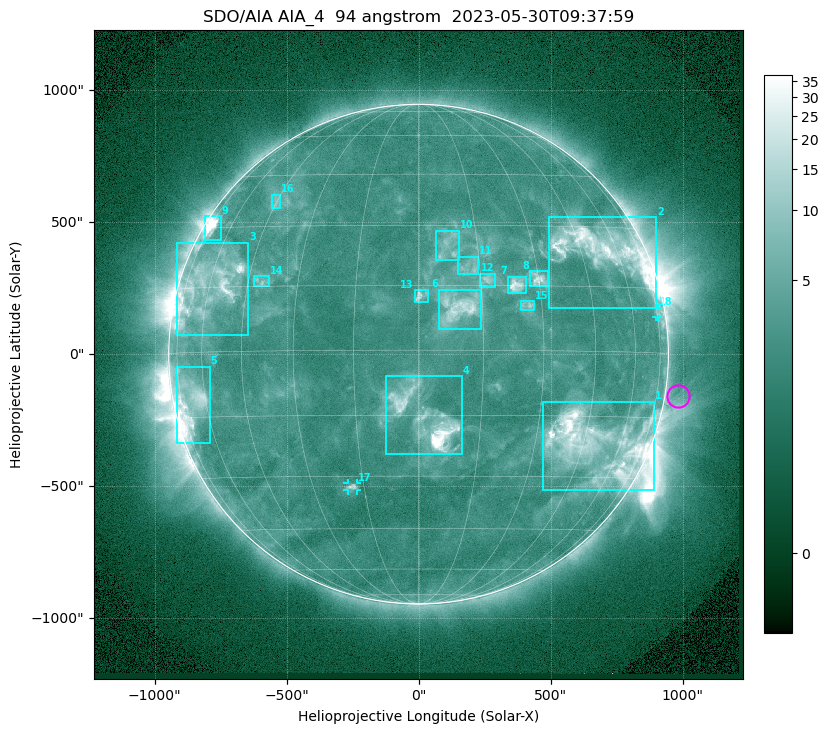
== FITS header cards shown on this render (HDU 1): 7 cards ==
TELESCOP= 'SDO/AIA '           / For AIA: SDO/AIA
INSTRUME= 'AIA_4   '           / For AIA: AIA_ATA1, AIA_ATA2, AIA_ATA3 or AIA_AT
WAVELNTH=                   94 / [angstrom] Wavelength
WAVEUNIT= 'angstrom'           / Wavelength unit: angstrom
DATE-OBS= '2023-05-30T09:37:59.122' / [ISO] Date when observation started; ISO 8
CTYPE1  = 'HPLN-TAN'           / CTYPE1: HPLN
CTYPE2  = 'HPLT-TAN'           / CTYPE2: HPLT

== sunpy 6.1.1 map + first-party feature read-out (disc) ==
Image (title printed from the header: SDO/AIA AIA_4  94 angstrom  2023-05-30T09:37:59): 1024 x 1024 px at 2.4 arcsec/px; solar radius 947 arcsec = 394 px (full disc in frame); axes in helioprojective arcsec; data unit not stated in the header (colour bar unlabelled)
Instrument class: DISC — disc imager (sunpy class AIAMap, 94 A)
Bright regions (active regions / flare kernels): reference = the median radial profile (limb darkening/brightening removed); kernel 9 px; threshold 5 sigma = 3.85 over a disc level ~2.55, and >= 1.15x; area >= 12 px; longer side >= 9 px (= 22 arcsec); searched inside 0.97 R_sun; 18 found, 18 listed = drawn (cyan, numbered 1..; 2 of them under ~33 arcsec drawn as corner ticks so the feature stays visible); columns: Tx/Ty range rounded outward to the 5 arcsec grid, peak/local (2 s.f.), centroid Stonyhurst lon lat
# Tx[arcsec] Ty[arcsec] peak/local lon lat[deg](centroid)
1 470..895 -515..-180 15 +49 -22
2 495..900 175..520 11 +53 +24
3 -915..-645 75..425 10 -60 +15
4 -125..165 -380..-85 25 +2 -16
5 -920..-790 -335..-45 7.3 -67 -11
6 80..240 95..245 6.6 +9 +10
7 335..410 230..295 8.1 +24 +15
8 420..490 255..315 7.1 +30 +17
9 -810..-745 430..525 14 -70 +30
10 65..155 355..470 3.7 +8 +25
11 150..225 300..370 3.8 +13 +19
12 230..290 255..305 4.6 +17 +16
13 -15..35 200..245 4.6 +0 +13
14 -625..-565 255..295 3.7 -41 +16
15 385..440 165..205 3.9 +26 +10
16 -560..-520 550..605 3.2 -45 +37
17 -270..-230 -515..-490 4.9 -18 -33
18 900..910 140..175 2.4 +75 +9
Off-limb structures (1.02-1.3 R_sun): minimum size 162 px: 2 found; the strongest spans PA ~225..305 deg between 1.02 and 1.3 R_sun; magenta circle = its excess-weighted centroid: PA ~260 deg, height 1.05 R_sun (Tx ~985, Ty ~-155 arcsec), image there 1.5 x the reference